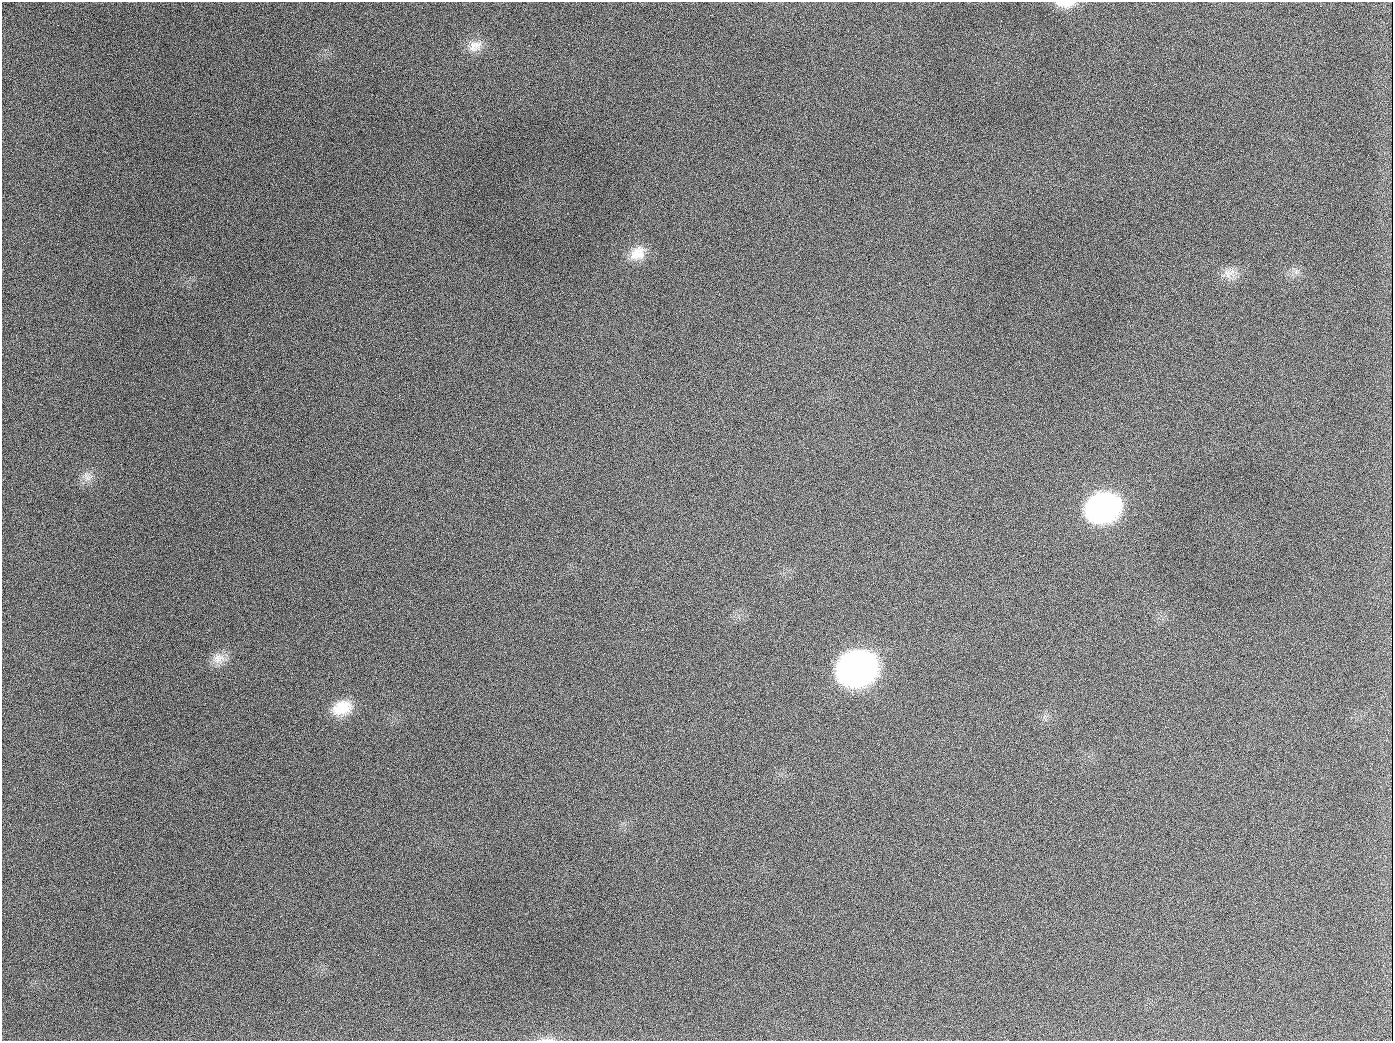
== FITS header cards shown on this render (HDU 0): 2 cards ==
NAXIS1  =                 1391
NAXIS2  =                 1039

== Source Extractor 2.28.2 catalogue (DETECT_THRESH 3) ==
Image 1391 x 1039 px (HDU 0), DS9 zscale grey, 1 PNG px = 1 image px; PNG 1395 x 1043 px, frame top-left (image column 1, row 1039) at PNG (2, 2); no overlay
Background 1960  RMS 81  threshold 242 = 3 sigma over >= 5 px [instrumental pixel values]
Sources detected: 14; all 14 listed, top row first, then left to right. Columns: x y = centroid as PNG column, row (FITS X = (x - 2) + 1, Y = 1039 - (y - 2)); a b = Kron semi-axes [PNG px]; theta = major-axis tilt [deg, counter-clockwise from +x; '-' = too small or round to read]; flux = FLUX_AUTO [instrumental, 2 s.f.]
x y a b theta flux
1065 4 25 8 -2 5.9e+04
475 46 21 15 24 7.5e+04
189 126 2 2 - 5.1e+03
637 253 21 16 37 1.0e+05
1296 272 6 6 - 1.5e+04
1228 274 13 12 - 5.6e+04
654 407 2 2 - 2.9e+03
87 477 15 10 -35 4.2e+04
1102 508 24 19 18 2.0e+06
218 658 17 16 - 6.8e+04
857 669 25 20 19 4.2e+06
342 708 24 16 20 1.4e+05
944 1026 3 2 - 4.8e+03
546 1039 9 4 7 1.7e+04
At the frame edge (FLAGS 8, measured only in part): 2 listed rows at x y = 1065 4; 546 1039